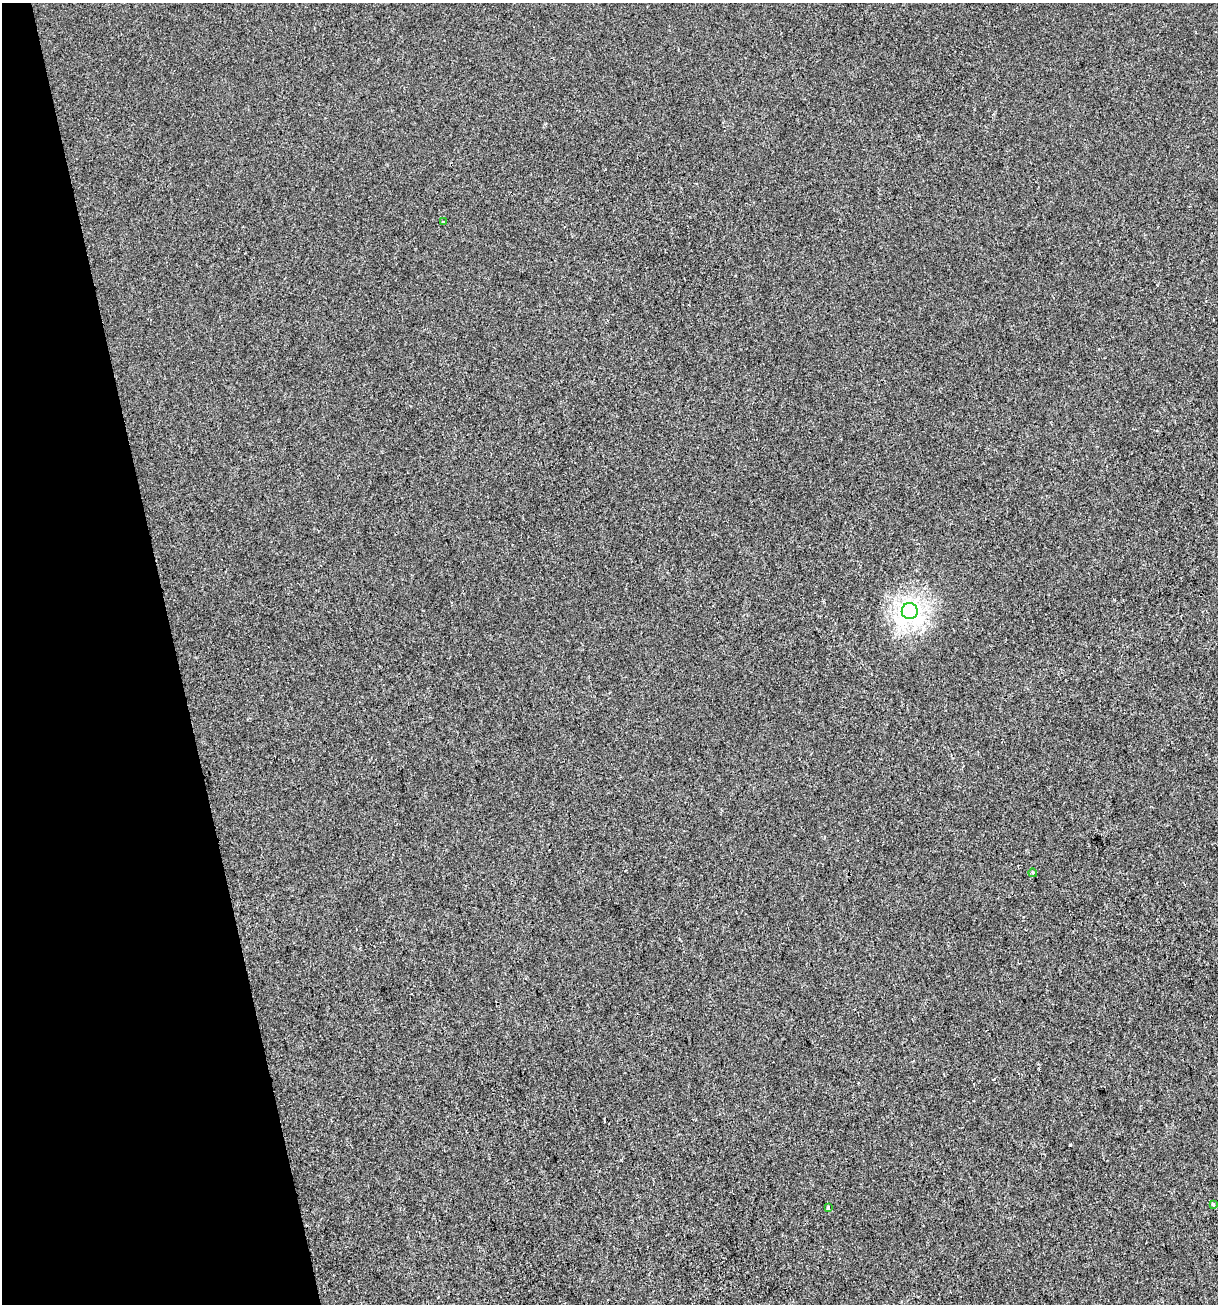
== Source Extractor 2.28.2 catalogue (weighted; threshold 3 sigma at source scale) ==
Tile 5 of 4 x 4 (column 1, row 2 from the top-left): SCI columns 102-1317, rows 2607-3908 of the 5017 x 5211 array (HDU 1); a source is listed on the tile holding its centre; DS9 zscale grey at full resolution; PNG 1220 x 1306 px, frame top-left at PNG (2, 3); each listed source drawn as its Kron ellipse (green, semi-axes under 4 px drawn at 4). Shown black and unused: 14% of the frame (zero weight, under 2 of 3 exposures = <1% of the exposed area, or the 3 px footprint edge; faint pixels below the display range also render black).
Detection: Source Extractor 2.28.2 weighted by HDU 2 'WHT'; one run over the whole footprint, this tile lists its part. Background -6.11e-04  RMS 0.0042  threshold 0.0187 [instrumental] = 3 sigma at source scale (4.5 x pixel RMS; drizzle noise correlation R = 1.50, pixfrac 1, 0.0396/0.0396 arcsec/px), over >= 5 px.
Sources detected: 5; all 5 listed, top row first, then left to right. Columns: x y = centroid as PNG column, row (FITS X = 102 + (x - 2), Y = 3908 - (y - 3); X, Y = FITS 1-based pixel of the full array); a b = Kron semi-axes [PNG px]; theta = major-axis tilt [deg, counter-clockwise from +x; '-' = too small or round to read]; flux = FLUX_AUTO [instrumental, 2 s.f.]
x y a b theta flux
443 222 3 3 - 1.2
910 611 8 8 - 250
1033 873 4 4 - 0.59
1213 1204 3 3 - 1.5
828 1207 4 3 - 0.56